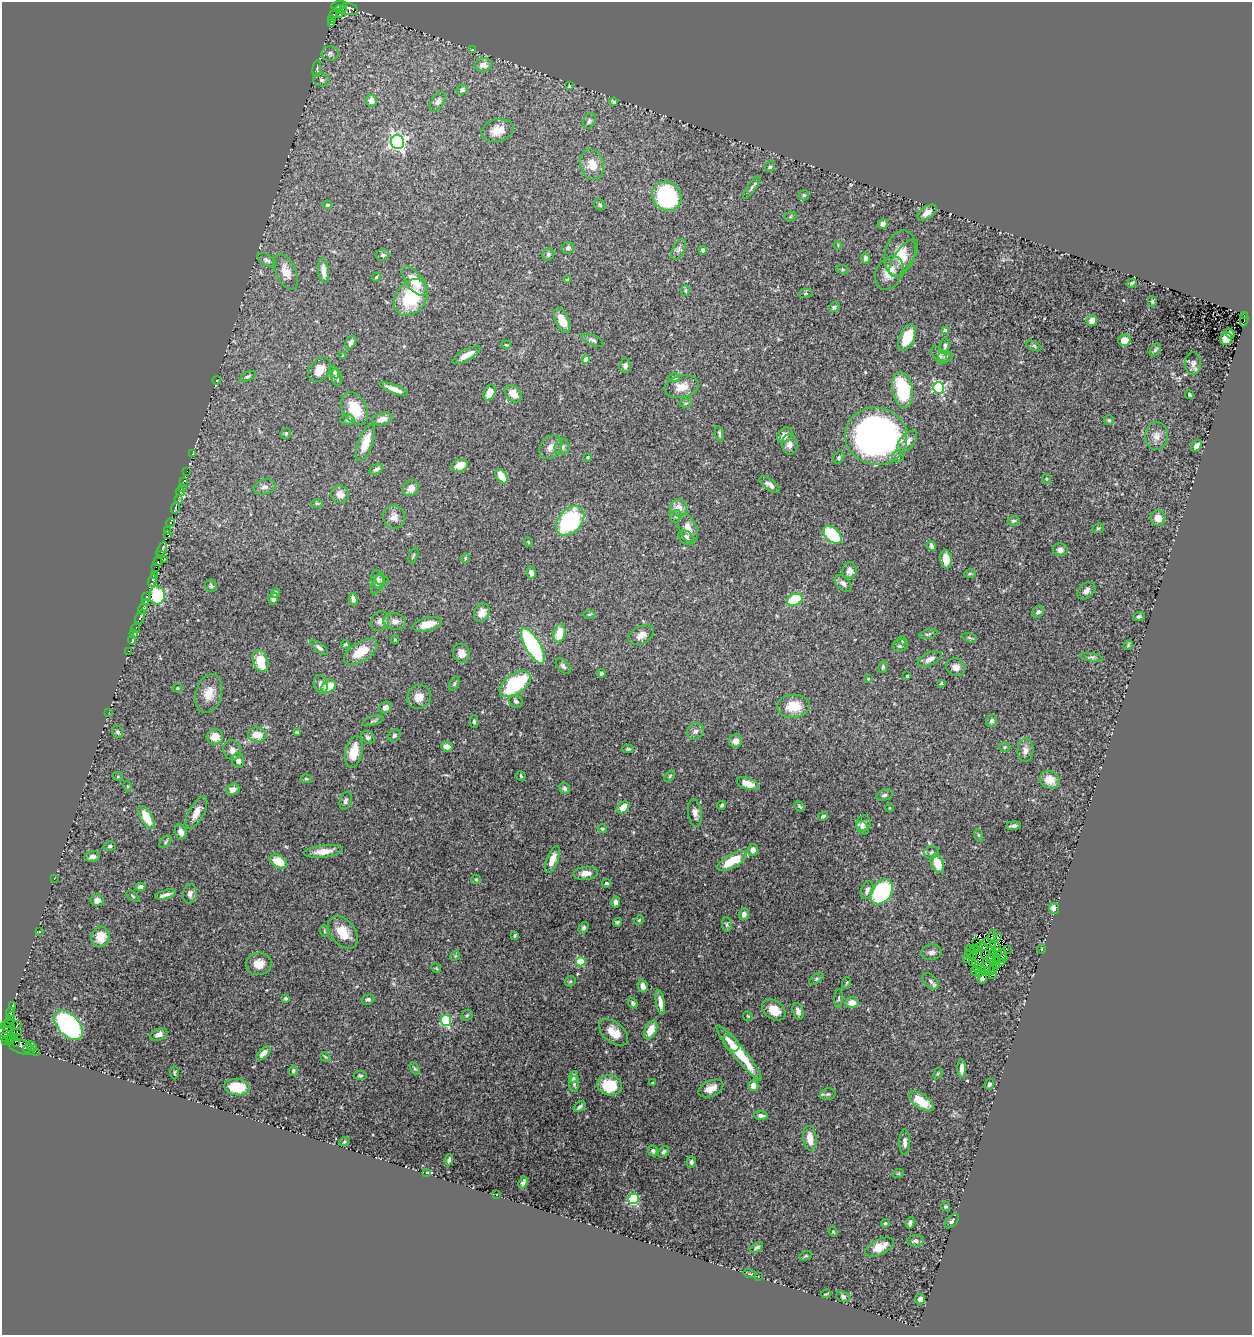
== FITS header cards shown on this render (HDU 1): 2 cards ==
NAXIS1  =                 1250
NAXIS2  =                 1333

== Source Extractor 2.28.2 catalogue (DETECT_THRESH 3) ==
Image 1250 x 1333 px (HDU 1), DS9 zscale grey, 1 PNG px = 1 image px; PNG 1254 x 1337 px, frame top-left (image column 1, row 1333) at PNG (2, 2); each listed source drawn as its Kron ellipse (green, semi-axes under 4 px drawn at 4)
Background 0.0667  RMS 0.0086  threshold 0.0257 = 3 sigma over >= 5 px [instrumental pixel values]
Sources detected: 416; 6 with non-positive FLUX_AUTO (blend fragments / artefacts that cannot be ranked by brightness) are neither listed nor drawn; the other 410 listed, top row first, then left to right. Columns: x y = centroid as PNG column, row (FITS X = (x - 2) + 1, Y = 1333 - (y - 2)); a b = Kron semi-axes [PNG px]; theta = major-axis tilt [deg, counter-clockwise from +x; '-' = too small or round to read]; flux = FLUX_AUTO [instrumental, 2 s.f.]
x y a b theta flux
339 5 8 4 6 320
340 9 6 3 10 120
349 9 9 5 -13 53
339 14 2 2 - 5.3
334 15 4 3 - 89
332 20 3 3 - 32
331 23 4 3 - 16
472 50 4 2 - 0.39
330 53 8 7 - 1.9
483 65 8 6 2 3.7
317 69 8 3 85 0.82
322 80 8 6 -10 1.7
569 86 4 4 - 0.46
462 90 5 5 - 1.6
371 100 6 5 - 4.5
438 102 11 6 57 2.2
614 102 4 3 - 0.83
589 121 8 6 62 1.6
497 130 16 11 14 7.1
397 142 7 6 - 170
592 165 15 11 -74 7.4
770 167 5 5 - 1.3
752 187 13 4 54 1.4
804 195 5 5 - 0.88
667 196 15 14 - 60
327 205 5 4 - 1.1
600 205 6 5 - 1
927 213 11 6 34 4.6
790 217 6 4 19 0.78
883 224 5 4 - 2.4
838 245 4 3 - 0.54
568 248 6 5 - 1.6
678 249 11 6 62 2
703 250 4 4 - 1.2
900 253 23 15 75 11
548 254 6 5 - 1.5
383 255 7 6 - 1.6
865 258 6 4 -79 1.5
904 258 22 9 56 6.5
267 260 10 5 -32 1.6
842 269 6 4 -6 0.82
323 271 12 5 -84 4.9
286 272 19 10 -65 6.1
889 273 18 13 61 11
376 277 4 4 - 0.68
568 279 3 2 - 0.54
415 281 17 8 -53 11
1132 283 5 3 - 0.88
685 290 5 4 - 0.87
806 293 6 4 6 0.77
411 298 20 15 54 32
1152 302 5 4 - 0.76
834 307 5 4 - 1.3
1244 315 4 3 - 8.4
562 320 13 6 -67 7.6
1092 320 5 5 - 4
1244 320 7 3 80 37
945 331 4 4 - 4
1230 333 5 4 - 2.2
907 337 14 7 65 17
1226 338 6 6 - 5
593 340 12 5 -25 1.4
1124 340 6 5 - 4.7
351 342 7 5 59 1.9
506 345 5 2 - 0.52
945 346 8 4 86 1.7
1034 346 8 3 -26 0.82
1155 350 7 5 58 1.1
466 355 15 5 29 6.1
939 355 10 5 -48 1.8
343 356 4 3 - 0.57
945 357 7 5 -5 1.4
586 359 4 4 - 3.6
1193 363 11 8 -89 2.4
625 366 7 6 - 2
320 370 13 9 53 6.1
334 372 6 5 - 1.1
248 376 9 4 25 1.2
337 377 8 5 -74 1.5
674 378 6 4 -1 0.91
217 380 4 4 - 0.57
682 387 17 11 11 6.7
938 388 5 5 - 70
394 389 15 4 -22 5.8
903 390 18 10 -80 38
490 393 8 5 68 6.3
513 394 10 7 -45 7
1190 395 4 3 - 1.1
686 403 6 3 17 0.7
355 408 17 12 -61 16
382 419 10 6 15 4
347 420 7 5 3 1.1
1109 420 5 5 - 0.83
286 433 6 4 75 0.85
719 434 8 3 -80 1.1
785 435 9 6 47 4
876 436 31 28 -12 230
1157 436 14 11 -87 4.7
907 441 13 7 49 4.7
365 443 19 7 69 9.7
790 444 10 8 -87 3.2
1196 446 6 4 50 2
551 447 13 10 47 4.1
562 447 8 7 - 2.2
192 454 3 3 - 3.3
898 456 6 5 - 1.7
588 457 4 4 - 0.64
839 458 6 5 - 1.1
460 465 8 6 19 6
376 469 7 5 30 1.6
187 471 2 2 - 1.4
501 476 8 5 -56 9
1047 479 5 4 - 0.71
183 482 3 2 - 1.2
770 485 12 5 -36 2.9
182 487 3 2 - 2.7
264 487 11 7 17 2.2
411 488 8 7 - 3.6
180 492 4 3 - 13
340 494 9 8 - 4.3
178 500 3 2 - 1.2
317 503 6 4 0 0.75
175 508 6 3 74 78
679 508 8 8 - 6
676 516 6 5 - 1.4
394 517 11 11 - 4.4
1158 518 7 7 - 5
570 521 17 11 49 56
1013 521 6 4 12 0.93
170 523 4 4 - 160
688 528 15 8 -68 5.5
1098 528 6 4 19 0.78
168 531 3 3 - 8.8
168 534 3 2 - 11
832 535 11 6 -43 38
686 538 9 6 -45 2.7
528 542 5 3 - 0.46
932 546 5 3 - 1.3
162 549 8 3 64 71
1060 550 7 6 - 2.3
160 555 3 3 - 32
413 555 8 4 68 0.75
465 558 5 3 - 0.55
164 559 4 2 - 0.55
946 559 9 5 -83 6.5
158 562 4 3 - 100
156 567 2 2 - 3.7
850 571 8 7 - 3.1
531 573 6 4 -76 2.7
970 574 6 4 2 0.6
154 576 4 3 - 150
378 579 9 6 -78 1.7
152 580 6 3 76 41
382 580 7 5 -13 0.68
843 583 10 6 -45 2.3
377 584 11 5 66 1.6
211 586 6 5 - 1.1
1086 591 10 7 43 2.7
276 593 5 4 - 2.5
157 595 9 7 89 91
147 597 5 3 - 180
273 599 6 5 - 1.8
353 599 6 4 -76 1.6
795 600 8 5 22 32
145 602 3 2 - 330
143 609 5 4 - 580
1038 612 6 5 - 1.6
482 613 9 7 66 4.7
589 614 6 4 1 0.77
1139 616 6 4 19 1
140 617 8 3 68 20
380 621 10 8 57 2.7
395 621 11 8 -9 3.1
427 624 15 6 14 8.3
136 628 5 3 - 5.1
559 633 9 6 77 9.8
134 634 4 3 - 21
928 634 9 4 14 0.99
641 635 14 8 29 4.1
970 638 8 4 -18 0.88
132 640 5 3 - 7.2
395 640 4 3 - 0.45
902 641 4 4 - 0.58
345 644 4 3 - 0.77
900 645 7 6 - 1.6
1128 645 5 4 - 0.65
533 646 20 7 -60 84
319 648 10 4 -38 1.6
129 651 3 2 - 4.4
361 652 19 9 32 13
461 653 9 8 - 4.5
1091 657 11 3 -9 1.3
930 659 13 6 24 3.5
261 661 11 7 -73 15
563 666 9 5 -46 1.5
883 667 6 4 81 0.95
956 667 10 8 -27 3.6
601 673 4 4 - 1.1
907 676 3 3 - 0.63
868 679 4 3 - 0.48
941 683 4 3 - 0.56
321 684 9 6 -74 3.3
454 684 7 4 63 0.94
515 684 17 10 34 51
329 686 8 6 36 12
178 688 5 4 - 0.65
209 694 20 13 75 8.4
419 697 12 11 - 5.4
516 701 7 6 - 1.4
793 706 16 11 2 11
385 707 6 5 - 3.5
109 712 2 2 - 23
373 721 11 4 17 1.3
992 721 6 5 - 1.7
474 722 6 4 -89 1.1
695 731 8 7 - 2.1
118 732 6 5 - 1.1
297 732 3 3 - 0.5
257 735 9 7 -5 7.8
394 735 6 5 - 1.3
215 737 8 7 - 7.2
368 737 7 6 - 1.7
736 741 7 6 - 3.1
447 747 6 5 - 3.1
1005 747 5 5 - 0.93
628 749 6 4 0 0.86
232 750 10 8 -69 3.1
1025 750 12 8 87 3.3
354 752 16 8 77 10
238 760 7 6 - 2.5
521 776 5 4 - 0.65
670 776 6 3 53 0.66
118 777 5 3 - 0.45
306 779 6 4 -7 0.67
1050 780 10 8 -23 7.9
748 784 12 5 -18 5.2
127 786 5 3 - 0.55
565 788 6 5 - 1.4
233 789 7 5 17 2.7
884 795 8 5 17 1.4
346 801 9 5 74 1.7
722 805 4 3 - 0.78
800 806 6 3 -48 0.74
623 807 7 5 40 8
889 808 4 3 - 0.37
196 812 18 7 61 6
695 813 14 6 -82 3.2
823 816 5 4 - 1.2
147 817 13 5 -61 12
864 823 8 7 - 2.4
1013 826 7 3 5 1.5
863 828 7 5 -53 2.5
602 829 5 4 - 0.78
181 832 8 5 -74 3.2
978 835 6 4 -71 0.68
166 842 7 4 48 0.93
110 846 6 4 15 0.92
753 850 6 5 - 2.7
324 851 20 6 7 5.6
931 852 7 6 - 1.5
92 856 8 5 10 2.2
552 860 14 5 69 6
278 861 9 6 -29 11
732 861 16 6 29 18
937 863 10 6 -69 11
586 873 12 6 6 5
54 879 3 2 - 1.2
476 879 5 4 - 0.71
607 883 4 4 - 0.96
141 887 4 4 - 3
867 890 9 6 68 2.4
882 892 14 9 52 71
166 894 11 4 14 2.4
190 894 10 6 81 2.4
133 896 7 4 -38 0.87
97 900 6 6 - 2.8
616 902 6 4 88 1.7
1054 908 5 5 - 3.7
744 914 6 5 - 2.4
639 920 5 4 - 0.73
617 922 4 4 - 0.81
727 925 7 5 -85 1.2
583 928 6 4 57 1.1
324 931 6 3 -71 0.68
39 932 3 3 - 0.4
343 932 18 12 -51 11
515 935 4 3 - 0.63
992 936 6 3 72 3.1
100 937 10 9 - 7.3
998 937 3 2 - 2.1
977 942 2 2 - 0.12
989 943 7 2 -27 0.67
995 946 6 3 -50 1.5
983 947 3 2 - 0.34
979 948 2 2 - 0.95
1042 949 4 3 - 0.49
969 950 4 2 - 0.5
974 950 4 2 - 0.74
1007 950 2 2 - 0.83
997 951 3 2 - 0.65
932 952 10 7 11 2.4
993 954 3 2 - 0.35
969 955 2 2 - 1
985 955 4 4 - 0.25
455 956 5 4 - 0.58
973 956 4 2 - 0.61
1001 956 7 5 63 0.15
990 958 4 3 - 2.1
967 959 2 2 - 0.46
1003 959 4 3 - 0.5
996 960 3 2 - 0.53
581 962 5 4 - 25
972 962 2 2 - 0.61
1001 963 4 2 - 0.23
259 964 13 11 13 7
975 964 3 2 - 0.004
996 966 3 2 - 0.28
988 967 9 2 -58 0.094
436 968 5 4 - 0.55
977 968 4 2 - 1.3
984 969 9 3 46 0.85
993 969 5 2 - 0.79
987 970 3 2 - 0.53
977 972 6 3 -37 0.11
992 974 3 3 - 0.89
982 977 6 4 85 2
816 979 8 4 36 1.1
570 981 6 5 - 0.8
931 981 10 6 -47 1.9
846 983 6 3 70 0.56
643 986 6 5 - 3.3
286 998 4 4 - 0.88
839 998 9 3 86 0.82
368 999 6 5 - 1.4
852 1002 6 5 - 4.8
633 1003 6 4 -55 1.2
660 1003 12 4 -82 3.8
12 1006 3 3 - 160
774 1010 13 9 -37 9
798 1011 9 5 -74 2.4
10 1012 4 3 - 120
467 1015 6 5 - 0.86
11 1016 5 4 - 130
748 1016 5 4 - 0.66
446 1020 6 5 - 38
8 1022 5 4 - 280
16 1025 6 2 18 65
68 1025 18 10 -46 110
8 1027 7 4 -12 280
651 1030 10 5 64 11
7 1032 15 4 -1 220
614 1032 17 10 -40 8.6
159 1034 9 5 25 2.7
14 1037 4 3 - 130
6 1038 7 4 -23 160
11 1039 6 2 73 140
5 1042 3 2 - 55
731 1043 10 6 -46 3.3
16 1044 3 2 - 50
31 1046 6 3 -31 0.74
21 1047 15 6 -22 140
27 1048 4 2 - 5.5
37 1052 2 2 - 2.9
263 1053 9 4 44 2.6
739 1053 35 6 -51 22
325 1057 5 3 - 0.61
415 1069 7 4 -58 0.87
962 1069 9 4 90 3.2
293 1071 5 4 - 1.1
174 1073 7 3 89 0.62
938 1073 6 4 58 0.66
360 1076 6 4 -5 0.88
573 1077 6 4 71 1.9
652 1083 3 3 - 0.6
574 1084 8 5 88 1.2
989 1084 5 4 - 1.1
609 1085 12 10 -9 18
753 1086 5 5 - 4
237 1087 13 8 -8 11
711 1089 13 7 24 5.2
828 1094 8 5 14 1.2
921 1101 14 7 -34 13
579 1107 6 3 39 1.5
761 1116 7 4 -4 1.8
810 1138 13 6 -83 7
344 1142 5 3 - 0.67
905 1142 13 5 -90 2.7
653 1151 6 5 - 1.4
664 1152 6 5 - 1.5
449 1160 5 3 - 1.2
691 1162 6 4 88 1.2
427 1173 4 3 - 0.44
898 1174 6 3 19 0.53
523 1182 6 4 65 1.5
497 1195 3 2 - 0.51
633 1199 5 5 - 48
946 1206 4 4 - 0.75
952 1221 9 5 47 1.4
885 1223 4 3 - 0.71
910 1223 6 3 79 1.4
833 1232 5 4 - 0.66
916 1241 8 5 5 1.9
757 1247 7 4 33 1.4
880 1247 15 7 25 8.4
806 1256 7 3 21 0.66
750 1274 6 4 -17 0.67
758 1277 3 2 - 0.35
826 1294 5 2 - 0.54
843 1297 7 5 -23 1.3
920 1299 5 5 - 1.8
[6 non-positive-flux detections neither listed nor drawn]